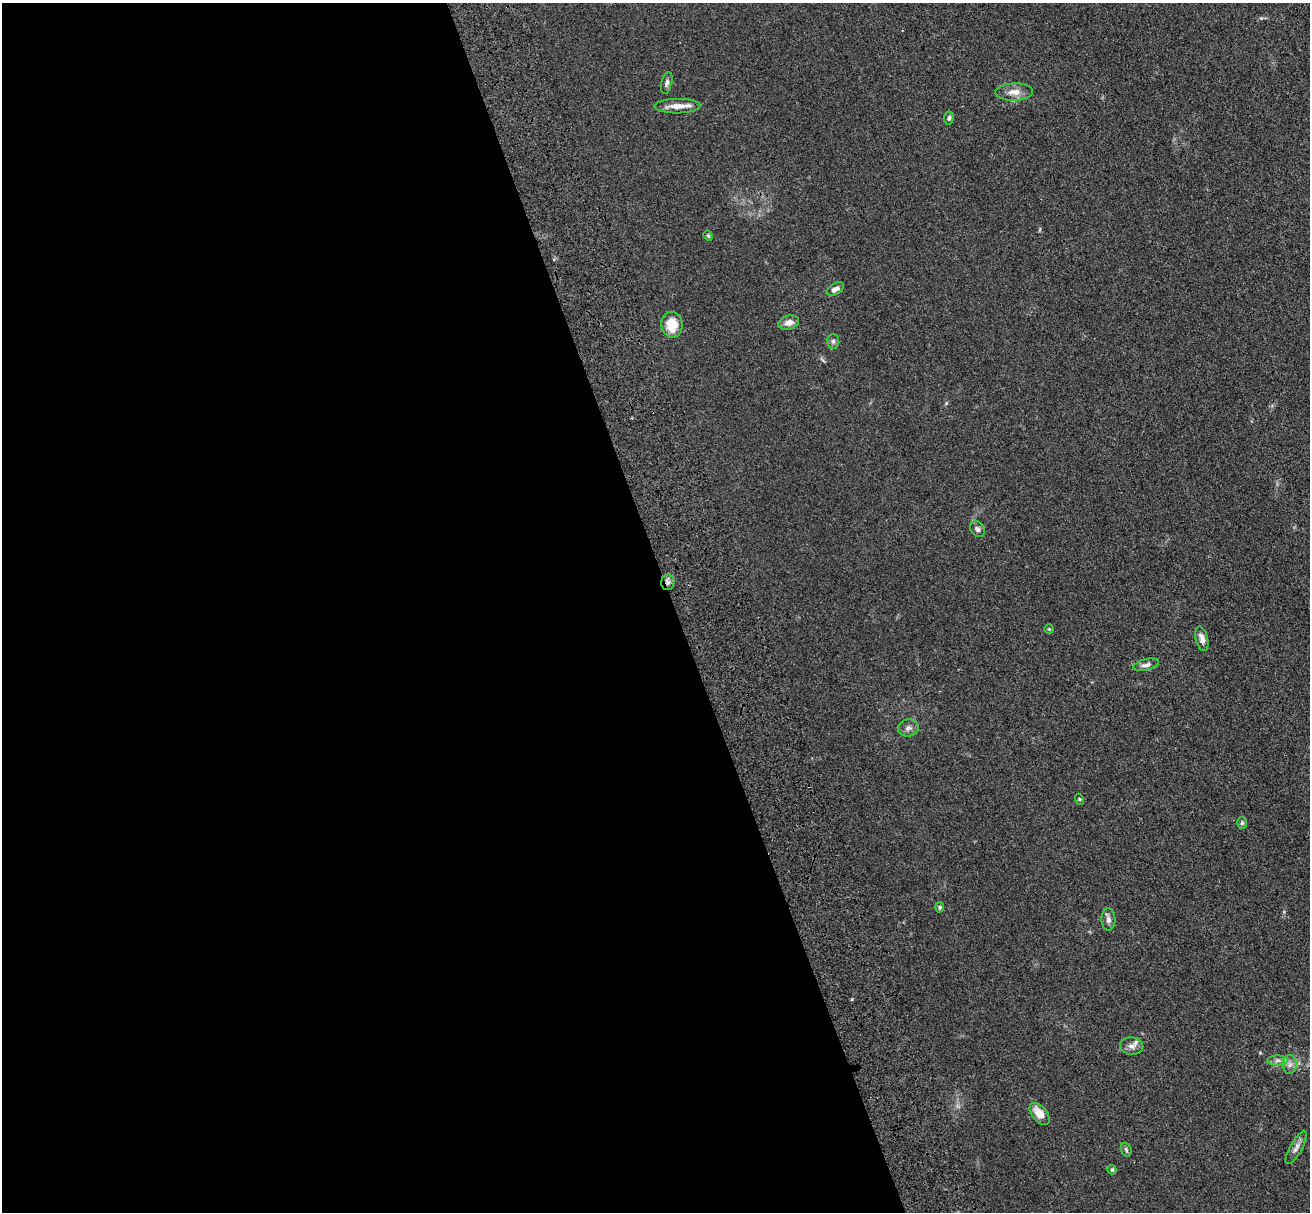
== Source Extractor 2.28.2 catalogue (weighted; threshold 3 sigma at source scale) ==
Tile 9 of 4 x 4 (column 1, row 3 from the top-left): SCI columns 179-1486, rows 1647-2856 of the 5581 x 5561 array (HDU 1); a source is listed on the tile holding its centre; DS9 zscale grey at full resolution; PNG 1312 x 1214 px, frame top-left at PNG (2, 3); each listed source drawn as its Kron ellipse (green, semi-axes under 4 px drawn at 4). Shown black and unused: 52% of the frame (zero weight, under 3 of 4 exposures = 11% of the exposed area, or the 3 px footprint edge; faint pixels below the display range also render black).
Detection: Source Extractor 2.28.2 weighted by HDU 2 'WHT'; one run over the whole footprint, this tile lists its part. Background 0.0493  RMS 0.0055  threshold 0.025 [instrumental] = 3 sigma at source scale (4.5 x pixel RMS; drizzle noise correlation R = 1.50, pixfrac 1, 0.05/0.05 arcsec/px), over >= 5 px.
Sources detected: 27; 1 inside a brighter listed object's ellipse — not listed separately; the other 26 listed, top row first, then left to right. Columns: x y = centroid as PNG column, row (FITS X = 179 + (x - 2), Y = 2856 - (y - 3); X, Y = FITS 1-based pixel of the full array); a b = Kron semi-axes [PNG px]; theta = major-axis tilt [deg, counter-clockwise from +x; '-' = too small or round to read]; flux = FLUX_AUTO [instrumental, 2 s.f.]
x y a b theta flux
667 83 11 5 76 1.5
1014 92 19 8 1 4.9
677 106 23 7 1 5.5
949 118 6 5 - 1.1
708 236 5 4 - 0.68
835 289 9 5 30 2.4
789 323 10 7 16 3.7
672 325 13 10 -81 11
833 341 7 6 - 1.2
977 529 9 6 -54 1.5
668 582 8 6 80 1.8
1049 629 5 4 - 0.54
1202 639 12 6 -76 3.3
1146 665 13 5 14 2
908 728 10 8 8 2.4
1079 799 5 3 - 0.49
1242 823 6 5 - 0.81
940 907 5 4 - 0.78
1108 919 11 7 -88 2.1
1132 1046 11 8 -3 2.7
1278 1060 10 5 1 2.1
1290 1064 9 7 88 2.3
1040 1114 13 7 -50 6.5
1296 1148 18 6 61 2.7
1126 1150 7 5 -70 0.87
1112 1170 4 4 - 0.94
Overlapping masked pixels (flux is a lower limit): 1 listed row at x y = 668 582